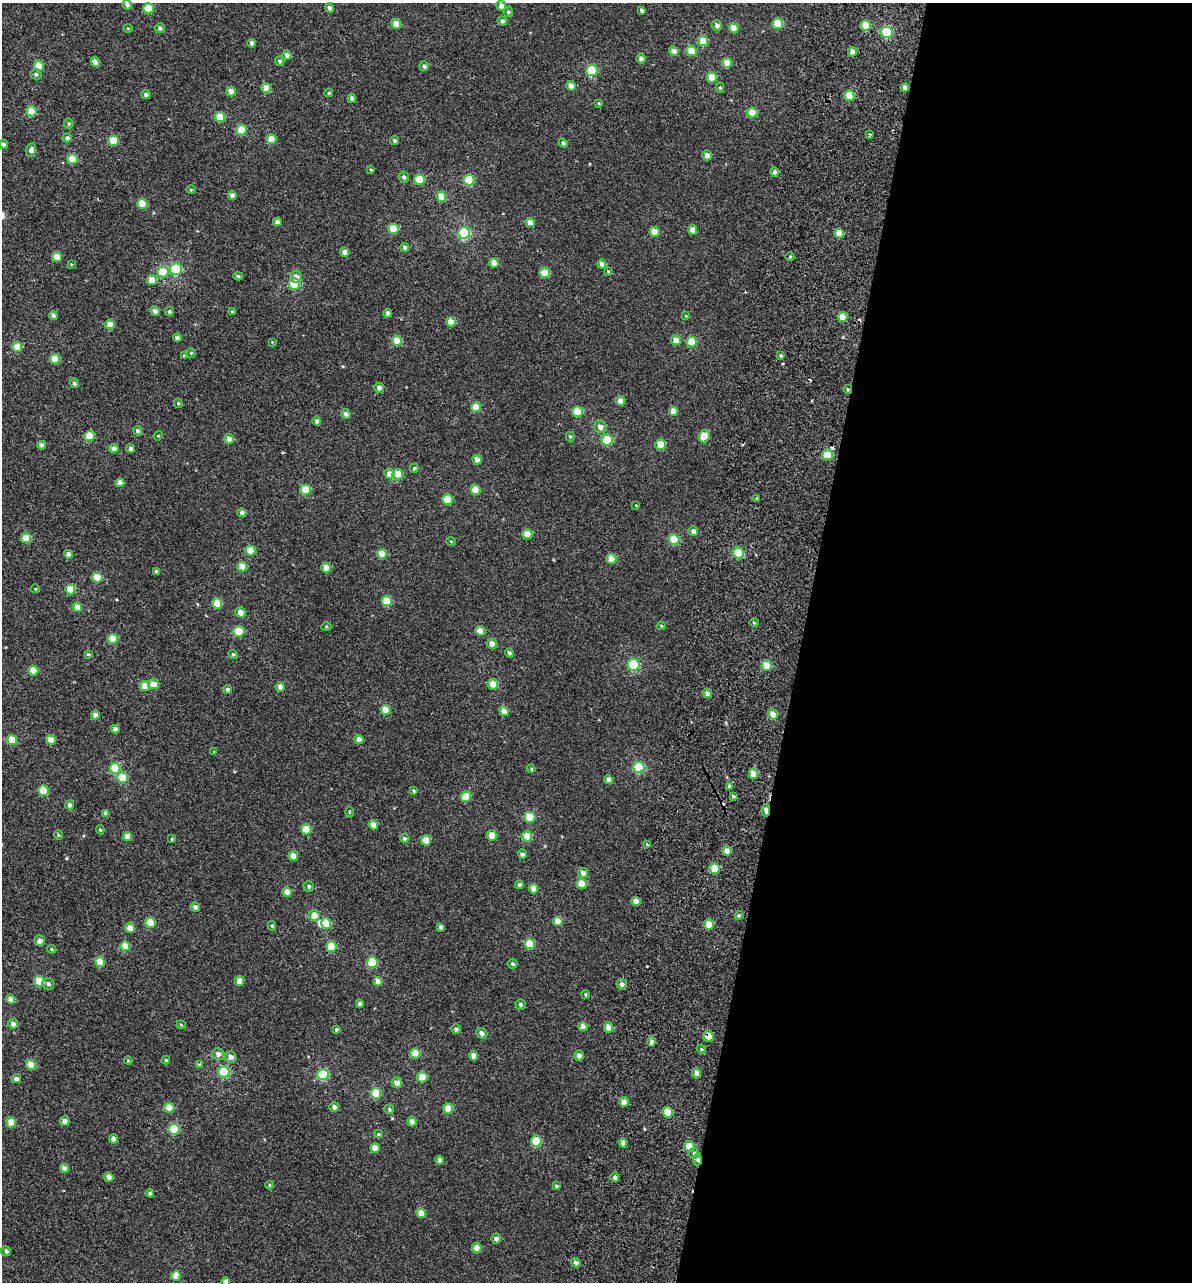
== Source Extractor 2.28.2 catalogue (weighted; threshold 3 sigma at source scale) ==
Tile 12 of 4 x 4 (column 4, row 3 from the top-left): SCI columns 3969-5158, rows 1441-2720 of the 5614 x 5431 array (HDU 1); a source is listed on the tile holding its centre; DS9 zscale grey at full resolution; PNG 1194 x 1284 px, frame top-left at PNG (2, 3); each listed source drawn as its Kron ellipse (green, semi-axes under 4 px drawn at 4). Shown black and unused: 33% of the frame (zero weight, under 2 of 3 exposures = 11% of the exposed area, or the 3 px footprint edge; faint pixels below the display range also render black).
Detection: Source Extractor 2.28.2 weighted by HDU 2 'WHT'; one run over the whole footprint, this tile lists its part. Background -4.53e-05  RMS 0.0051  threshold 0.0228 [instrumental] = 3 sigma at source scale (4.5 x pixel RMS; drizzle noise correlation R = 1.50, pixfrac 1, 0.0396/0.0396 arcsec/px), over >= 5 px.
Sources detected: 317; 1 inside a brighter object's white glare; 6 cosmic-ray / hot-pixel residue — neither listed nor drawn; the other 310 listed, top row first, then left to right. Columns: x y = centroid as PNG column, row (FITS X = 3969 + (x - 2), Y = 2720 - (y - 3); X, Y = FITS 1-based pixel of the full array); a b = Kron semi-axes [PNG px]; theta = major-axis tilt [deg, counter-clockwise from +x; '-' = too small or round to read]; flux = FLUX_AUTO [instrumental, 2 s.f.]
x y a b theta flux
127 5 5 4 - 1.6
501 6 5 5 - 3.4
148 8 5 5 - 13
329 8 5 4 - 1.6
642 10 4 4 - 1.5
508 12 5 5 - 1
502 21 5 4 - 1.2
396 24 5 4 - 7.1
778 24 5 5 - 14
717 25 5 5 - 2.2
866 25 5 5 - 10
128 28 5 3 - 0.39
160 28 5 5 - 1.4
734 28 5 4 - 7
887 32 6 6 - 30
703 41 5 5 - 10
252 43 4 4 - 2
674 51 5 4 - 3.9
691 51 5 5 - 7.2
853 52 4 4 - 3.7
287 55 5 4 - 1.9
641 59 5 4 - 2
280 61 5 4 - 0.98
95 62 5 4 - 3
727 63 5 5 - 7
39 66 5 5 - 12
424 66 5 5 - 1.5
592 71 6 5 - 26
36 74 5 5 - 1.2
712 77 5 5 - 11
571 86 5 4 - 3.2
905 87 4 4 - 2.6
266 88 5 5 - 7
720 88 5 4 - 0.69
231 91 5 5 - 4.1
329 93 4 4 - 0.71
146 95 4 4 - 1.4
849 96 5 5 - 11
352 98 4 4 - 2.1
599 103 3 3 - 0.46
31 111 5 5 - 13
752 113 5 5 - 11
220 117 5 5 - 10
69 124 5 5 - 0.91
241 130 5 5 - 13
869 135 4 3 - 0.74
67 138 4 4 - 1.4
271 139 5 5 - 9.9
114 141 5 5 - 14
394 141 4 4 - 0.88
563 143 5 4 - 1.2
3 144 4 4 - 1.4
31 150 7 5 69 1.8
707 155 5 4 - 3.3
72 159 5 5 - 15
371 170 4 3 - 0.49
775 172 5 4 - 1.8
404 177 5 5 - 1.3
419 180 5 5 - 15
469 180 5 5 - 22
191 190 4 4 - 0.53
232 195 5 4 - 2.2
441 197 5 5 - 9.2
142 204 5 5 - 11
277 222 4 4 - 1.9
530 223 4 4 - 6
393 229 5 5 - 14
692 230 5 4 - 4.2
654 232 5 5 - 7.7
464 233 6 6 - 49
839 233 5 4 - 6.5
405 248 4 4 - 1.6
345 252 5 4 - 3.1
57 257 5 5 - 7.9
790 257 5 3 - 0.5
494 263 5 4 - 5.3
71 264 3 2 - 0.36
602 264 4 4 - 3.1
176 269 6 6 - 35
608 271 4 3 - 0.51
163 272 5 5 - 14
545 273 5 5 - 12
238 276 5 4 - 0.66
296 277 6 5 - 3.7
152 280 5 5 - 6.8
294 284 5 5 - 26
155 311 5 4 - 2.3
169 311 4 4 - 0.72
232 312 4 3 - 4.3
388 313 4 4 - 2.4
53 315 4 4 - 1.6
686 316 4 3 - 0.42
842 317 5 5 - 6.4
451 322 5 4 - 7.6
110 324 5 5 - 4.8
177 338 4 4 - 2
676 340 5 5 - 4.8
397 341 5 5 - 10
272 342 3 3 - 0.3
692 342 5 5 - 15
17 347 5 5 - 12
191 353 5 5 - 0.62
184 355 4 3 - 0.52
781 356 4 3 - 0.73
55 359 5 5 - 10
74 383 5 4 - 0.87
379 388 5 5 - 2.5
848 389 4 3 - 0.63
620 401 5 4 - 3.4
178 403 5 4 - 0.56
476 407 5 4 - 8.9
673 411 5 4 - 5.9
577 412 5 5 - 15
346 414 5 4 - 1.8
317 421 4 4 - 1.6
600 427 6 6 - 2.7
138 431 5 4 - 1.5
90 436 5 5 - 14
158 436 5 3 - 0.42
704 436 6 5 - 13
570 437 4 4 - 0.59
229 439 5 5 - 3.5
607 440 5 5 - 29
42 445 4 4 - 1.9
661 445 5 5 - 11
114 449 5 4 - 2.6
131 449 4 4 - 2.2
827 455 5 5 - 13
477 460 5 4 - 4
414 468 4 4 - 0.63
389 474 5 5 - 4.4
398 474 5 5 - 13
120 483 4 4 - 3.5
306 490 5 5 - 15
475 490 5 5 - 8.9
448 499 5 5 - 12
757 499 3 3 - 1.7
636 505 3 2 - 0.37
242 513 4 4 - 1.7
693 531 5 4 - 2.2
527 534 5 5 - 9.3
26 538 5 5 - 12
674 539 5 5 - 15
451 541 5 3 - 0.38
250 550 5 5 - 9.7
738 553 5 5 - 18
68 554 4 4 - 1.9
382 554 5 5 - 8.9
611 559 5 5 - 6.9
242 567 5 5 - 7
326 568 5 5 - 5.4
156 572 4 3 - 1.4
97 577 5 5 - 15
35 589 5 3 - 0.37
70 589 5 5 - 9.2
387 601 5 5 - 14
217 603 5 5 - 12
77 607 4 4 - 6
240 612 5 5 - 3.5
754 623 4 3 - 0.51
661 626 4 3 - 0.49
326 627 5 3 - 0.38
239 631 5 5 - 16
480 631 5 4 - 6.8
113 639 5 5 - 13
492 644 5 5 - 3.8
509 653 5 4 - 1.3
88 654 3 3 - 0.53
233 654 5 4 - 0.88
634 665 6 6 - 37
767 666 5 5 - 12
33 671 5 5 - 14
153 684 5 5 - 4.9
493 684 5 5 - 14
145 686 5 5 - 8.8
280 687 5 4 - 3.1
228 689 4 4 - 1.3
707 693 5 4 - 2
385 710 5 5 - 8.3
504 711 5 4 - 5.3
773 714 5 5 - 5.3
95 715 4 4 - 2.7
115 729 4 4 - 2
12 740 5 5 - 13
51 740 5 4 - 5.5
359 740 5 4 - 3.6
214 752 4 4 - 0.52
639 767 5 5 - 35
115 769 5 5 - 20
531 769 4 4 - 0.48
753 774 5 4 - 7.3
122 777 5 5 - 14
609 780 4 4 - 3.1
729 786 4 3 - 0.81
43 790 5 5 - 15
414 791 4 3 - 0.67
733 796 4 4 - 0.66
466 797 5 5 - 14
70 805 4 4 - 1.7
766 810 6 3 85 3.9
349 812 6 3 -89 0.51
106 813 4 4 - 1.9
530 817 5 5 - 13
373 825 5 4 - 5.1
306 829 5 5 - 12
100 830 5 4 - 0.6
58 835 4 4 - 0.56
492 835 5 5 - 8.7
127 836 5 4 - 4.2
527 836 5 5 - 13
404 838 4 4 - 1.1
172 839 4 3 - 0.38
426 840 5 5 - 8.7
647 845 3 3 - 9.4
727 851 5 4 - 3.4
522 854 4 4 - 1.5
293 856 5 4 - 5.4
715 868 5 5 - 11
583 873 5 5 - 2.5
581 884 5 5 - 10
519 885 4 4 - 1.9
309 886 5 5 - 1.1
533 889 5 4 - 5.9
287 892 5 4 - 5.6
636 901 5 4 - 4.6
195 907 5 4 - 1.7
314 915 5 5 - 4.9
739 915 4 4 - 0.57
558 921 5 4 - 6.8
150 923 5 5 - 13
326 923 5 5 - 15
709 925 5 5 - 8.3
272 926 5 4 - 0.68
441 927 4 4 - 1.6
130 928 5 5 - 4.1
40 941 5 5 - 2.9
530 944 5 5 - 15
125 946 5 5 - 8.6
331 946 5 5 - 12
52 949 5 4 - 0.54
100 962 5 5 - 7.6
372 962 5 5 - 21
513 964 5 5 - 1.1
39 981 5 5 - 15
239 981 5 4 - 5
378 982 4 4 - 4.7
48 984 6 5 - 1.2
622 984 5 5 - 1.8
585 994 4 4 - 0.61
11 999 5 4 - 3.8
360 1004 4 4 - 1.4
521 1004 5 5 - 1.2
13 1024 5 5 - 2.8
181 1025 4 3 - 0.51
583 1027 4 4 - 4
608 1027 5 4 - 5.5
336 1029 4 4 - 0.76
456 1029 5 4 - 1.3
482 1033 6 5 - 1.9
708 1036 5 5 - 4.9
651 1042 4 4 - 1.8
701 1049 4 3 - 0.57
415 1053 5 5 - 11
218 1054 6 6 - 2.9
474 1056 4 4 - 4.2
579 1056 5 4 - 2.7
231 1057 6 5 - 2.6
128 1060 4 4 - 0.43
166 1060 4 3 - 0.62
200 1064 3 3 - 2.7
31 1065 5 5 - 8.7
224 1072 5 5 - 42
697 1073 5 4 - 3.8
323 1075 5 5 - 34
422 1077 5 5 - 10
16 1079 5 4 - 1.7
397 1083 5 5 - 2.9
376 1093 5 5 - 20
624 1102 5 5 - 3.8
334 1107 5 4 - 1.9
169 1108 5 5 - 7.5
448 1108 5 5 - 12
389 1109 5 5 - 0.71
668 1112 5 5 - 11
65 1121 5 5 - 3.2
11 1122 5 5 - 6.4
412 1122 5 4 - 3.9
174 1129 5 5 - 21
378 1134 4 3 - 0.57
113 1139 5 4 - 2.6
536 1141 5 5 - 20
623 1143 5 4 - 3.1
689 1146 5 5 - 8.8
375 1148 5 4 - 6.1
694 1153 5 5 - 0.91
697 1159 6 4 85 1.6
440 1160 4 4 - 2.2
64 1168 4 4 - 4.4
109 1177 5 4 - 2.7
615 1177 5 4 - 1.5
269 1185 4 4 - 0.65
556 1186 4 3 - 0.79
150 1193 4 4 - 1.2
421 1213 5 4 - 4.6
496 1238 5 5 - 2.1
477 1248 5 5 - 5.1
6 1251 5 4 - 1.3
576 1263 5 4 - 1.5
176 1276 5 4 - 7.7
226 1282 4 4 - 3.4
Overlapping masked pixels (flux is a lower limit): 5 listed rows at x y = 848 389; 827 455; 766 810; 708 1036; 697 1159
Isophote crosses this tile's border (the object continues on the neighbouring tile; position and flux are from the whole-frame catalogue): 2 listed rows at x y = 3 144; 226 1282